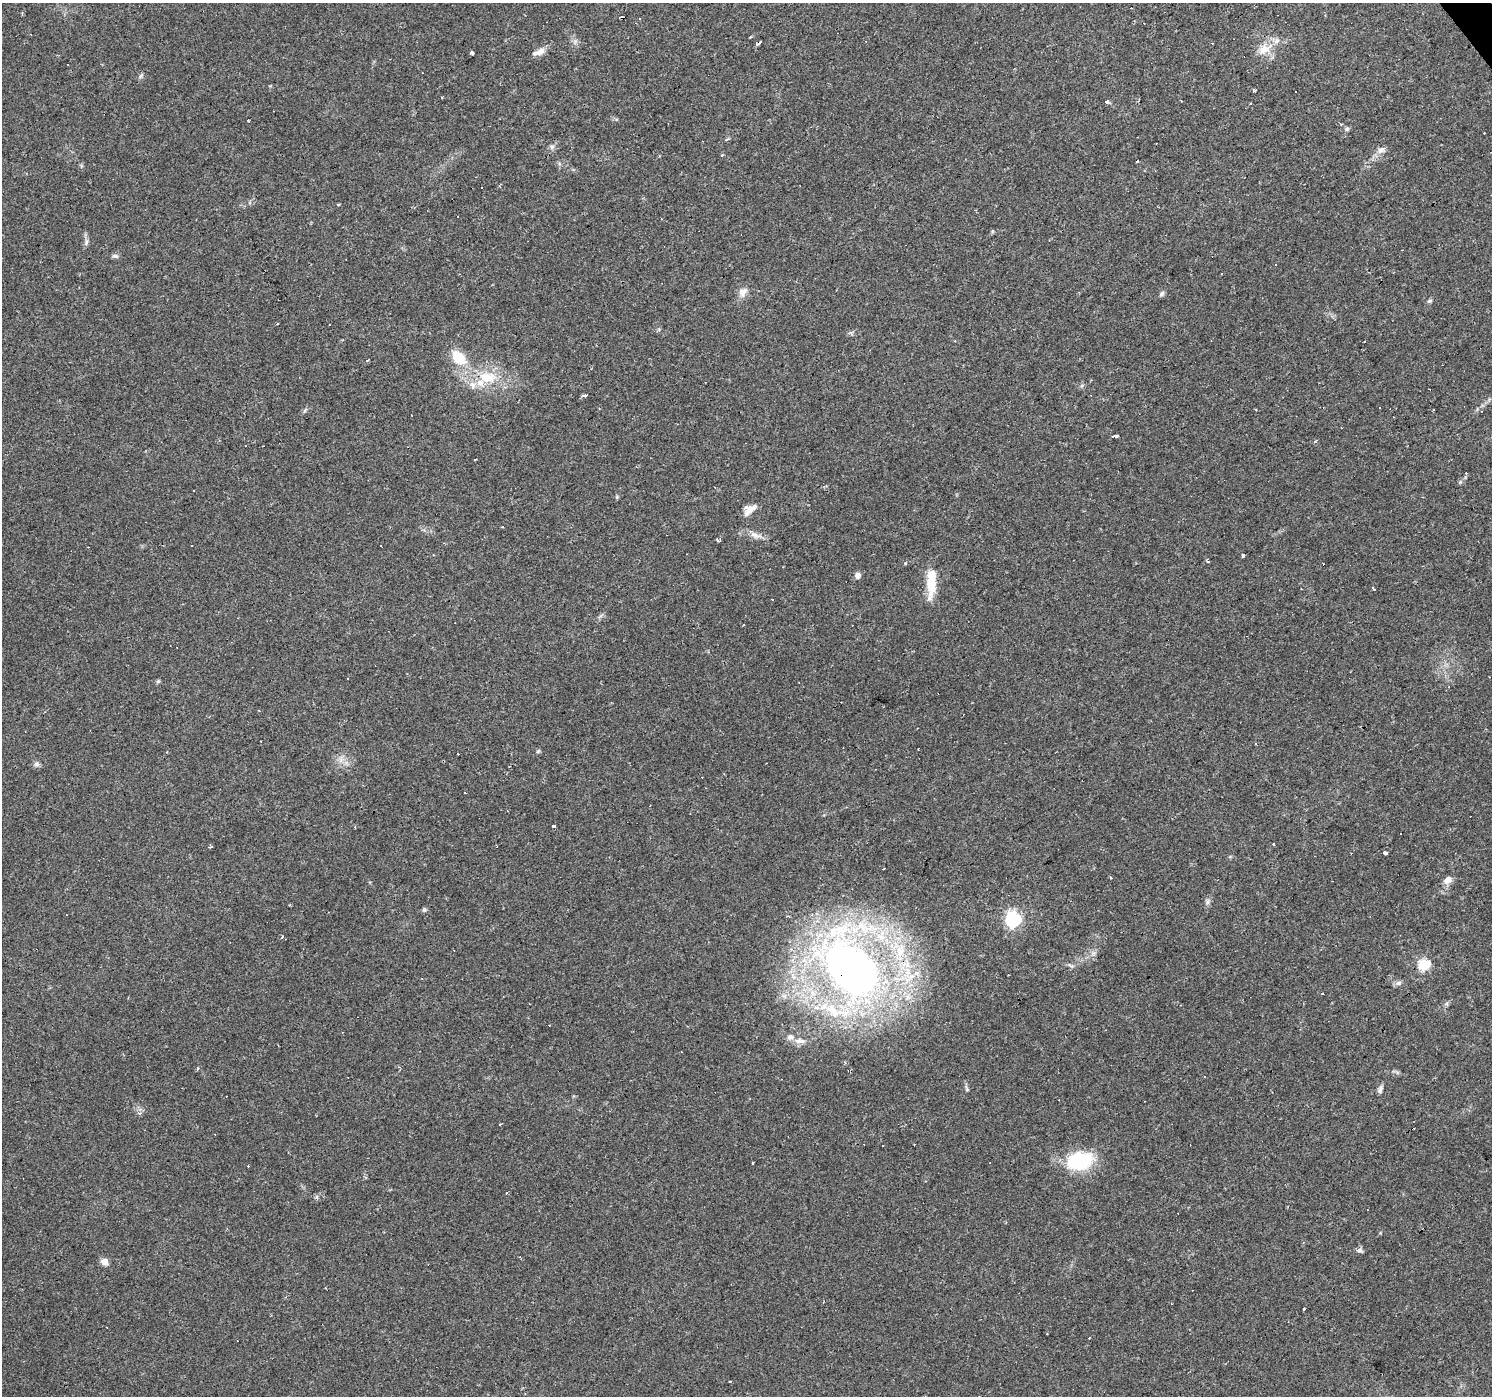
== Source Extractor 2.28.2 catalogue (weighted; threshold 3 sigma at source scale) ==
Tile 10 of 4 x 4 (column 2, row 3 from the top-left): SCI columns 1491-2980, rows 1586-2979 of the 5960 x 5894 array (HDU 1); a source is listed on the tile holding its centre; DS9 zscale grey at full resolution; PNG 1494 x 1398 px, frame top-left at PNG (2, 3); no overlay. Shown black and unused: <1% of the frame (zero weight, under 2 of 3 exposures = <1% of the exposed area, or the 3 px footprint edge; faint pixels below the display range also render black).
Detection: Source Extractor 2.28.2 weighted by HDU 2 'WHT'; one run over the whole footprint, this tile lists its part. Background 0.0381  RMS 0.0046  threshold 0.0206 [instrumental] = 3 sigma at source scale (4.5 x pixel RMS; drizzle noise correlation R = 1.50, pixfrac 1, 0.0396/0.0396 arcsec/px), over >= 5 px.
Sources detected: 160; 56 cosmic-ray / hot-pixel residue — not listed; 8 inside a brighter listed object's ellipse — not listed separately; the other 96 listed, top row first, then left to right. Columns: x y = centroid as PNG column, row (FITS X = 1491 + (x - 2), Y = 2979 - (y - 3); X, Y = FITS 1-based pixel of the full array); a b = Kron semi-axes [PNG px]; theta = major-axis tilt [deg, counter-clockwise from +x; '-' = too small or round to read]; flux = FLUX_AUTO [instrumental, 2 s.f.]
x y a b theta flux
640 19 3 2 - 0.39
750 37 3 3 - 0.54
759 43 4 3 - 9.6
1264 49 23 13 30 7.8
541 51 13 8 44 3.2
472 53 4 3 - 5
68 65 2 2 - 0.32
141 76 8 3 45 0.7
442 97 3 3 - 1.2
1107 101 4 4 - 1.7
1251 104 3 3 - 1.3
273 111 3 2 - 0.28
1347 129 6 5 - 1
726 139 5 4 - 0.83
552 147 7 6 - 1.3
1381 150 12 8 28 2.4
721 155 3 3 - 0.83
1137 161 3 2 - 1
338 205 3 3 - 0.69
457 216 3 2 - 0.66
661 219 2 2 - 0.54
86 242 9 5 82 1.3
115 256 9 5 -14 1.1
1275 265 3 2 - 0.55
743 292 14 11 59 3.3
1162 294 8 6 44 1.1
1430 301 7 5 19 0.83
277 324 3 2 - 0.6
1364 342 3 2 - 0.5
459 357 21 14 -47 12
367 361 3 3 - 2
487 377 26 17 0 16
582 396 3 3 - 1.3
586 396 3 3 - 1.9
1380 408 3 3 - 0.84
305 410 7 4 46 0.78
1433 410 3 2 - 0.75
1113 437 4 3 - 2.8
1315 441 4 3 - 0.64
475 460 3 2 - 0.71
193 490 3 2 - 0.38
617 497 6 3 -72 0.5
750 509 20 7 42 3.5
755 535 16 7 -20 3.2
718 540 4 3 - 1.8
381 545 2 2 - 0.31
687 554 3 2 - 0.24
1243 556 3 3 - 5.6
1208 561 5 3 - 0.59
905 563 5 3 - 0.55
1323 564 3 2 - 0.85
858 575 7 7 - 1.8
931 583 35 9 88 13
1374 589 4 3 - 3.3
744 625 2 2 - 0.28
347 679 3 3 - 2.1
158 681 6 5 - 0.65
259 711 3 3 - 0.39
918 749 3 2 - 0.61
538 751 7 4 45 0.62
341 760 8 4 72 1.5
36 764 8 6 21 1.1
554 826 4 3 - 1.6
1400 834 3 3 - 1.6
1273 844 3 3 - 0.83
211 846 3 3 - 2.6
1385 853 3 3 - 4.9
884 868 3 2 - 0.44
1448 880 9 8 - 3.3
1207 902 9 5 70 1.3
424 910 6 5 - 0.83
1013 919 6 6 - 100
282 937 3 3 - 1.9
900 951 22 14 77 14
1071 965 10 5 -30 1.1
1424 965 6 5 - 42
851 968 66 39 -53 300
908 972 19 9 -84 8.3
422 978 3 2 - 0.48
1398 983 9 6 14 1.4
1446 1004 6 4 18 0.83
834 1011 32 15 -35 20
800 1041 16 7 -4 3.3
681 1052 2 2 - 0.28
197 1069 4 3 - 0.61
967 1089 7 5 -62 0.8
1380 1089 11 5 67 1.5
500 1124 3 3 - 1.1
1080 1161 26 17 11 33
752 1163 3 3 - 1.5
507 1193 3 3 - 1.2
1360 1251 8 6 -11 1.2
104 1262 9 7 -39 3
1304 1309 3 3 - 1.5
1089 1338 2 2 - 0.45
730 1382 3 3 - 1.1
Overlapping masked pixels (flux is a lower limit): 3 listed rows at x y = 759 43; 851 968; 908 972
Unlisted compact peaks at least as high as the median listed source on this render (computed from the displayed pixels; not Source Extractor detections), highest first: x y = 1093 953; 316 1197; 992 231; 1082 386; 575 41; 1380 1233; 270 86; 851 333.